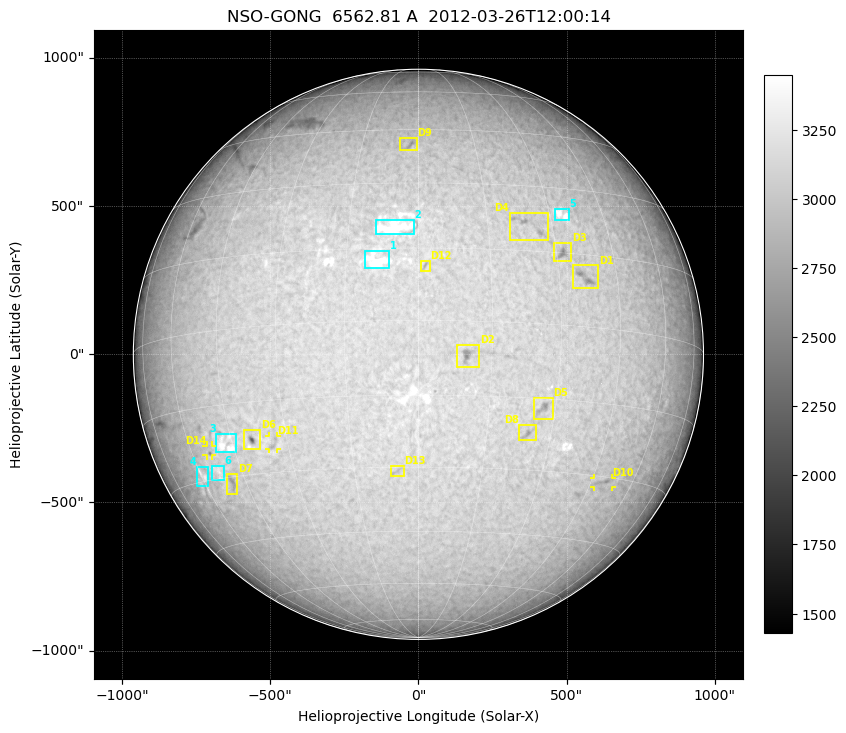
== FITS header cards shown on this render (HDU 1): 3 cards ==
TELESCOP= 'NSO-GONG'           / NSO/GONG Network
WAVELNTH=             6562.808 / [A] exact wavelength of obs
DATE-OBS= '2012-03-26T12:00:14' / Observation start date and time (UTC)

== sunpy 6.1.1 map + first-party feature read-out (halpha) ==
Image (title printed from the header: NSO-GONG  6562.81 A  2012-03-26T12:00:14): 2048 x 2048 px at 1.07 arcsec/px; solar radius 962 arcsec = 900 px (full disc in frame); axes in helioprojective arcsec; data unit not stated in the header (colour bar unlabelled)
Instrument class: HALPHA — H-alpha (6563 A) chromospheric image
Bright regions (plage): reference = the median radial profile (limb darkening/brightening removed); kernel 17 px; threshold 5 sigma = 208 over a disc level ~3037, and >= 1.075x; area >= 63 px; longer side >= 22 px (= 24 arcsec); searched inside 0.97 R_sun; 11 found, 6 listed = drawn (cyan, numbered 1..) (cap 20 boxes per figure: the strongest are kept; on H-alpha dark features outrank plage below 1.2x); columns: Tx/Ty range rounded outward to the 5 arcsec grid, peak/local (2 s.f.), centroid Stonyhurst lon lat
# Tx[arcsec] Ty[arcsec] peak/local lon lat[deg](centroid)
1 -185..-95 290..350 1.3 -9 +12
2 -145..-15 405..455 1.2 -5 +20
3 -685..-615 -330..-265 1.2 -47 -23
4 -750..-705 -445..-380 1.1 -60 -29
5 460..510 450..490 1.1 +33 +24
6 -700..-655 -425..-375 1.1 -53 -29
Dark features (filaments and sunspots): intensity divided by the median radial (limb-darkening) profile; local-median window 148 px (8% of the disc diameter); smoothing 5 px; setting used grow <= 0.95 with closing radius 7 px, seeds <= 0.88 or >= 162 px of the 54-px (= 58 arcsec) line detector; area >= 63 px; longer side >= 22 px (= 24 arcsec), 11 px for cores <= 0.7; searched inside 0.97 R_sun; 14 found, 14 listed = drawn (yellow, D1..; 3 of them under ~29 arcsec drawn as corner ticks so the feature stays visible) (cap 20 boxes per figure: the strongest are kept; on H-alpha dark features outrank plage below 1.2x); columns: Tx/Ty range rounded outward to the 5 arcsec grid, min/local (2 s.f., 1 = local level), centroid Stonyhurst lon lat
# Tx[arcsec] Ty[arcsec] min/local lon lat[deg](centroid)
D1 515..610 220..300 0.83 +36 +10
D2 125..205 -45..30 0.81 +10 -7
D3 455..515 310..380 0.81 +32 +15
D4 305..440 385..475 0.86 +25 +21
D5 390..455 -220..-145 0.85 +27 -17
D6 -590..-530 -325..-250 0.69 -39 -23
D7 -650..-610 -470..-400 0.87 -49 -31
D8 340..400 -295..-240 0.86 +24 -22
D9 -65..-5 685..730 0.87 -2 +40
D10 590..655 -450..-415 0.88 +49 -31
D11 -505..-475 -320..-275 0.89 -34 -24
D12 5..40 280..315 0.87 +1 +11
D13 -95..-50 -415..-375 0.9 -5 -31
D14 -715..-695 -345..-305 0.84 -53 -24
Off-limb: outside the limb everything is below the colour-scale floor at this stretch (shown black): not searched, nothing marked